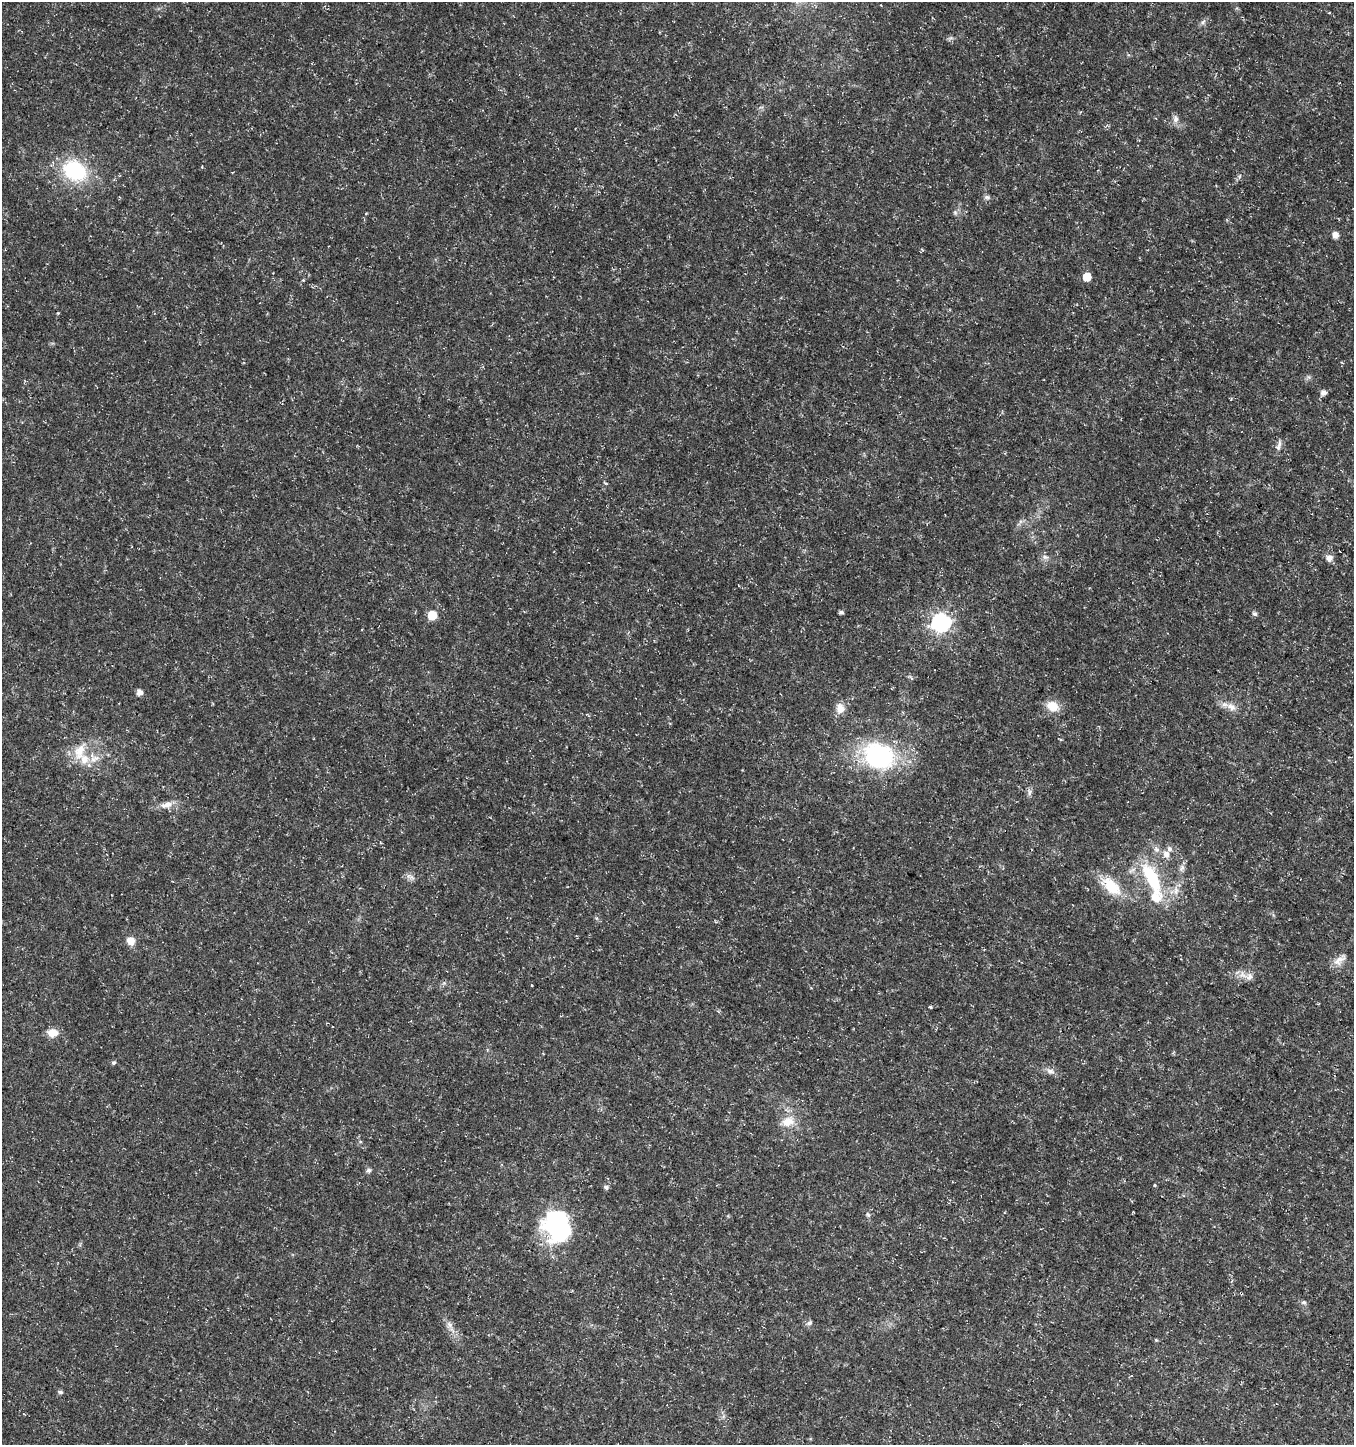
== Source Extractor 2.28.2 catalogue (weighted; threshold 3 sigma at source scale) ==
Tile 6 of 4 x 4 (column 2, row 2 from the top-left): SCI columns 1551-2902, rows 2895-4337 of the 5872 x 5780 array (HDU 1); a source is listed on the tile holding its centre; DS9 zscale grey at full resolution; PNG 1356 x 1447 px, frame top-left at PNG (2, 2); no overlay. Shown black and unused: <1% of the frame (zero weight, under 3 of 5 exposures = <1% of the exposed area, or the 3 px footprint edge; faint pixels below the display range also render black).
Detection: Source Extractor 2.28.2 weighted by HDU 2 'WHT'; one run over the whole footprint, this tile lists its part. Background 0.0108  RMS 0.0022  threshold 0.0101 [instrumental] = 3 sigma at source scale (4.5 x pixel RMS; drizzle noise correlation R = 1.50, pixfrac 1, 0.0396/0.0396 arcsec/px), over >= 5 px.
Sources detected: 56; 3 inside a brighter listed object's ellipse — not listed separately; the other 53 listed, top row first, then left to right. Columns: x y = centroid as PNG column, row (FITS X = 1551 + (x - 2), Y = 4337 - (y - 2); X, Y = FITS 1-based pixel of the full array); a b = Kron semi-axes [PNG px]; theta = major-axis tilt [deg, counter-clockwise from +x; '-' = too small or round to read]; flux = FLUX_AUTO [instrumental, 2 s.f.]
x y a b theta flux
1203 22 8 5 54 0.62
1175 119 10 7 -88 1.1
75 171 24 19 -30 17
987 197 8 6 -1 0.55
955 213 7 5 -89 0.48
1335 235 8 7 - 0.98
1087 277 6 5 - 4.7
303 280 4 3 - 0.22
1323 393 6 6 - 1
1279 445 16 5 76 0.9
1045 557 8 6 -20 0.71
1329 558 9 9 - 1.1
841 612 5 4 - 0.5
1255 614 6 5 - 0.63
432 615 6 6 - 7.2
941 622 8 7 - 84
911 678 6 3 -70 0.31
139 692 5 5 - 1.4
1052 706 14 11 -29 3.6
1231 707 15 9 -25 1.9
840 708 12 10 -82 2.1
79 751 24 13 70 4.4
879 756 34 27 -16 29
94 758 14 10 27 2.2
1029 792 10 4 89 0.64
166 805 18 9 11 2.1
1156 849 9 7 -64 0.97
1166 854 11 8 -57 1.4
1182 868 9 7 73 0.87
412 877 11 5 -30 0.79
1152 878 45 14 -63 13
1111 886 31 16 -42 6.5
1176 891 13 6 77 1.4
131 941 10 10 - 1.8
1339 960 20 9 37 2
1249 977 12 9 54 1.4
531 985 3 3 - 0.59
930 1007 4 3 - 0.26
52 1033 11 8 -1 2.6
113 1063 5 5 - 0.43
1050 1071 12 7 -11 1.1
788 1121 18 12 14 3.2
368 1170 6 5 - 0.64
1154 1185 4 3 - 0.22
606 1187 7 5 -36 0.52
868 1215 8 5 -53 0.43
557 1225 27 20 -79 39
1241 1293 4 3 - 0.77
1304 1302 7 5 13 0.51
809 1323 7 6 - 0.58
450 1325 9 6 79 0.84
1156 1340 5 4 - 0.23
60 1392 6 5 - 0.42
Overlapping masked pixels (flux is a lower limit): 1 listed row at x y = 1241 1293